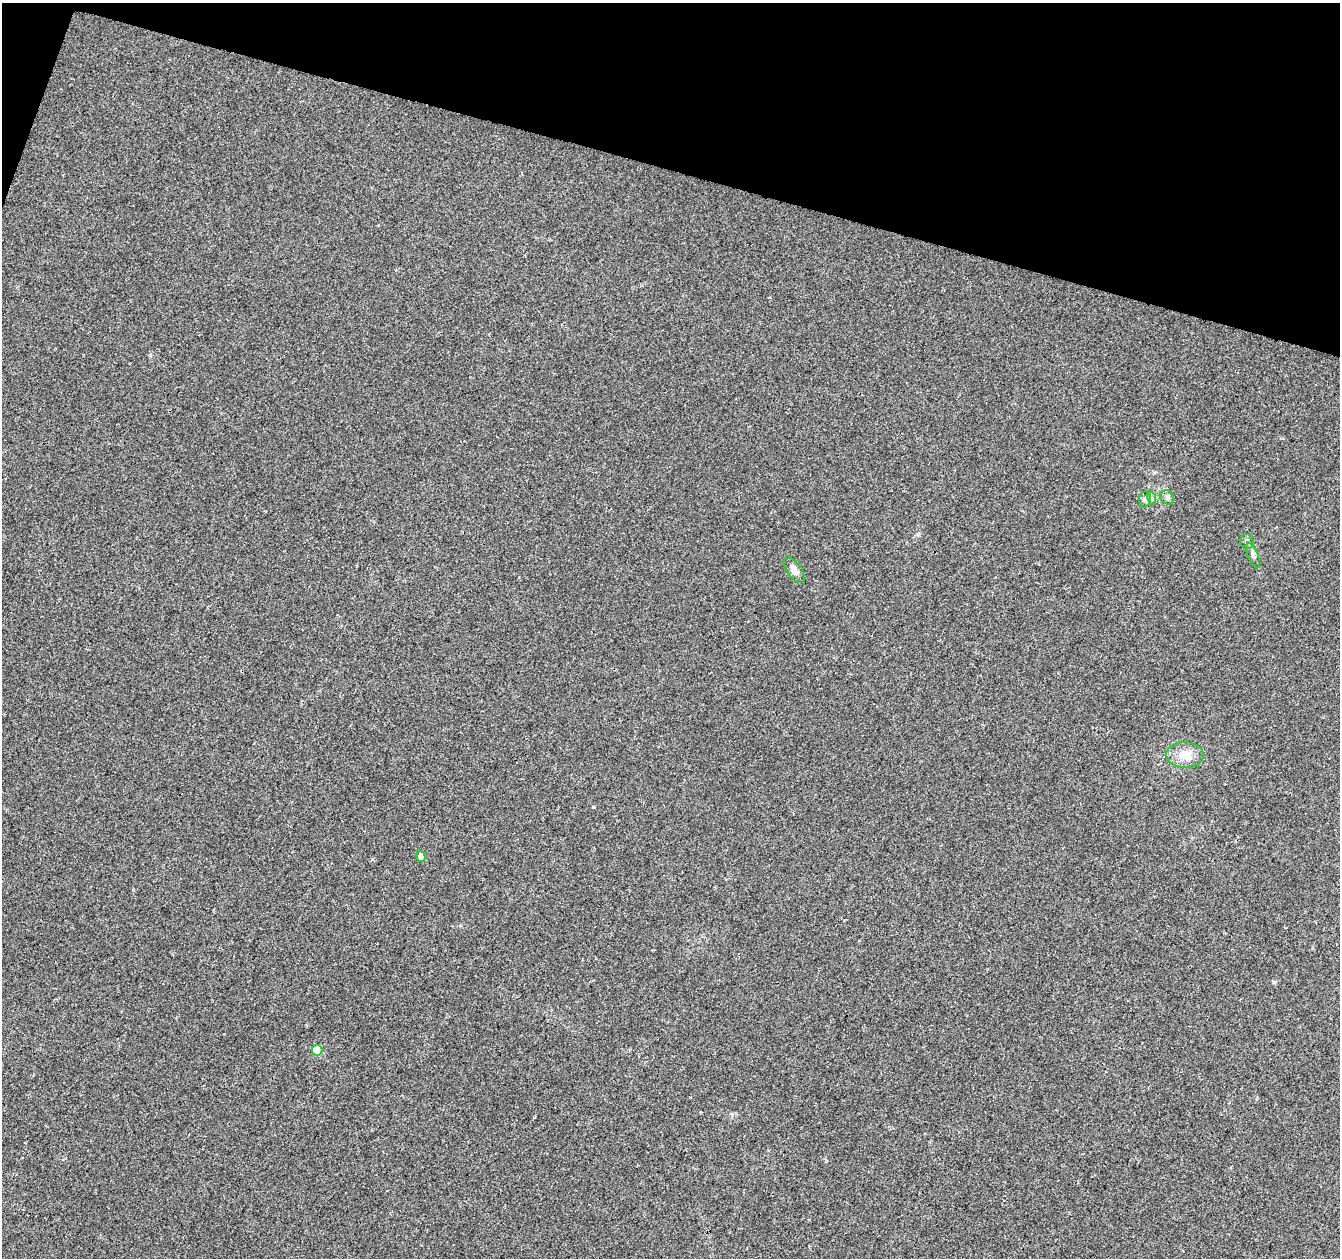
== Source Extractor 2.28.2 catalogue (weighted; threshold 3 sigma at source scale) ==
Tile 2 of 4 x 4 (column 2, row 1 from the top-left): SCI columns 1339-2676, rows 3984-5239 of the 5363 x 5521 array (HDU 1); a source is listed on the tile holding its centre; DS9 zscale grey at full resolution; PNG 1342 x 1260 px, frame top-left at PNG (2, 3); each listed source drawn as its Kron ellipse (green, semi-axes under 4 px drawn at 4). Shown black and unused: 14% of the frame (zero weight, under 2 of 3 exposures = <1% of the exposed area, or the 3 px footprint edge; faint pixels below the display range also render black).
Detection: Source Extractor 2.28.2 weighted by HDU 2 'WHT'; one run over the whole footprint, this tile lists its part. Background 0.0286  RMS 0.0056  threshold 0.025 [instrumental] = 3 sigma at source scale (4.5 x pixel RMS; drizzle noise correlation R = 1.50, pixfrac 1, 0.0396/0.0396 arcsec/px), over >= 5 px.
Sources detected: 9; all 9 listed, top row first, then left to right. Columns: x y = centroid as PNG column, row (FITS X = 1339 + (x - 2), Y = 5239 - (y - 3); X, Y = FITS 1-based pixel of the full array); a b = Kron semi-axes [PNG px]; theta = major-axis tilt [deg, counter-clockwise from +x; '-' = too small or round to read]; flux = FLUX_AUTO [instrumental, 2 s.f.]
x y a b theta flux
1167 497 7 6 - 1.4
1152 498 7 4 -72 1
1145 499 8 6 74 1.4
1247 541 7 6 - 1.6
1253 555 13 5 -67 1.9
794 570 15 7 -55 3.6
1185 755 18 13 -3 7.7
421 856 5 4 - 4.6
317 1050 5 5 - 16